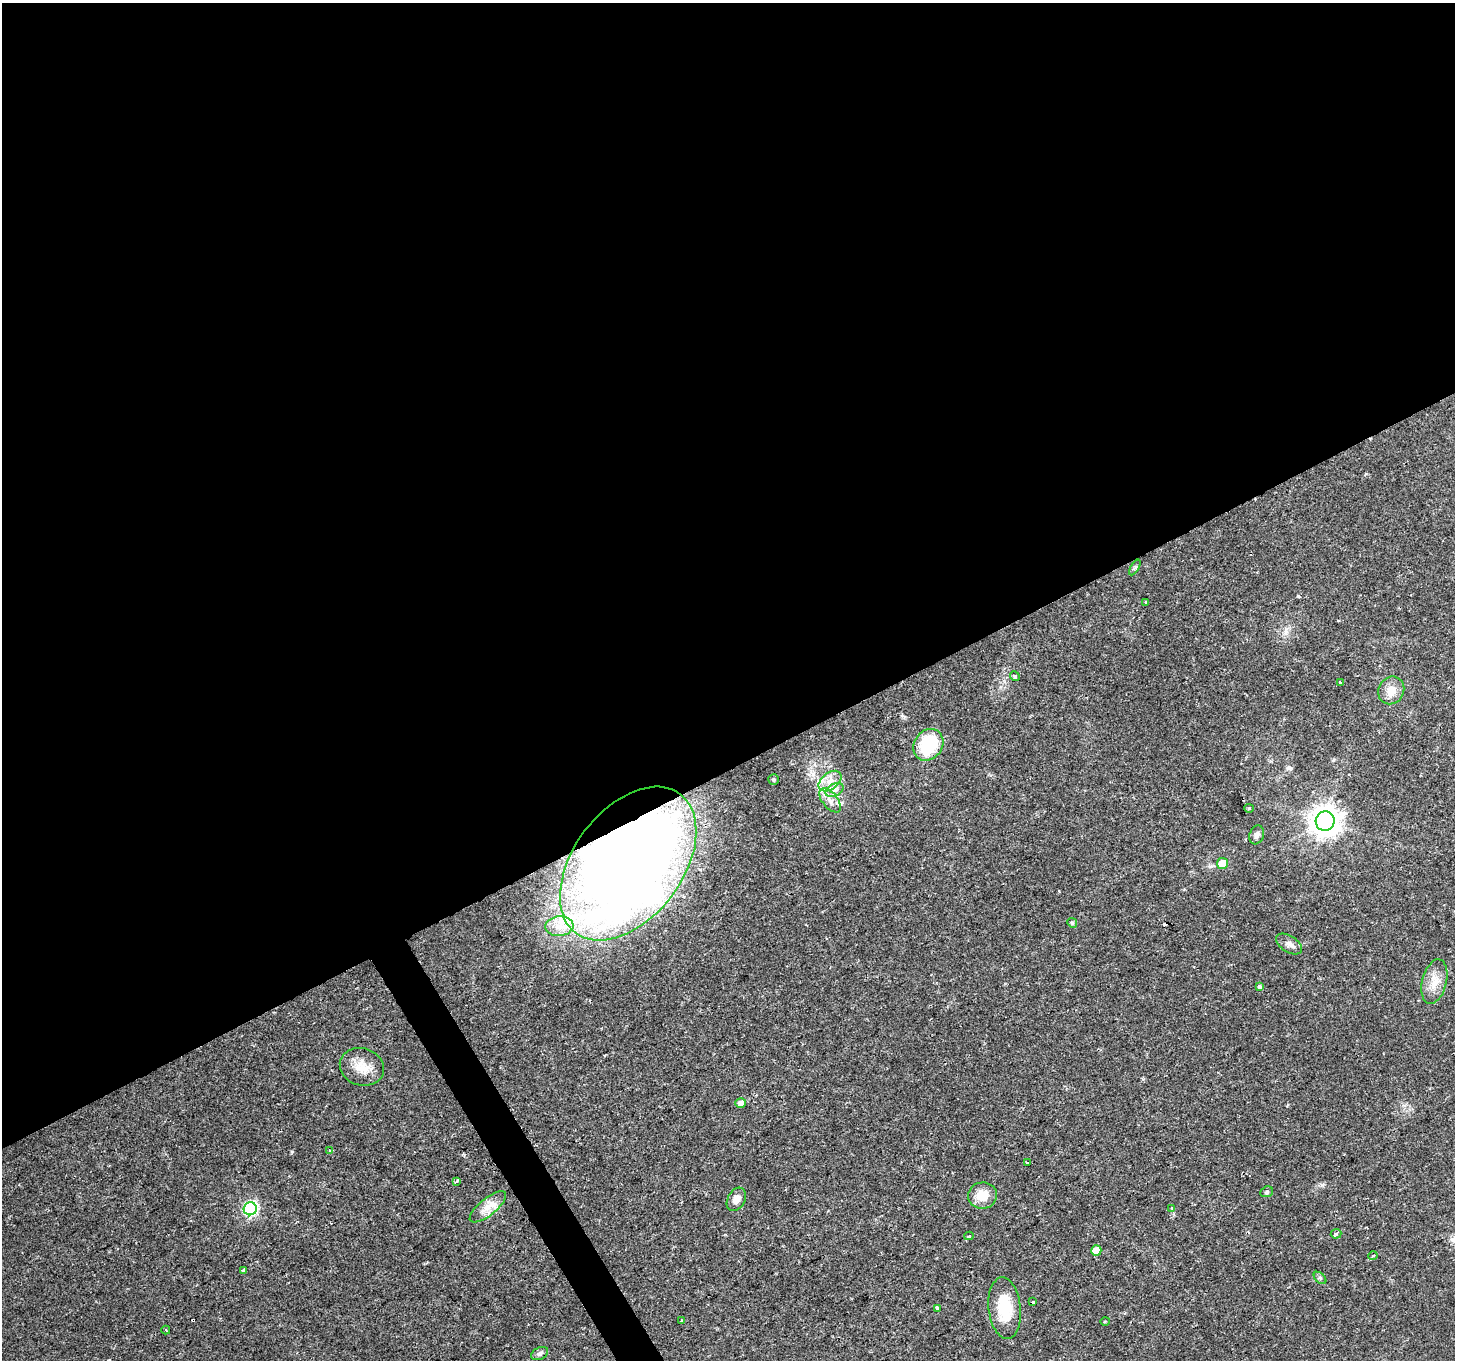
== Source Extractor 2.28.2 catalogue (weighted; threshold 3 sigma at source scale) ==
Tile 2 of 4 x 4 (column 2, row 1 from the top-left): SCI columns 1454-2906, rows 4184-5541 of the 5817 x 5709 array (HDU 1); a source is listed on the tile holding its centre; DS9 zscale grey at full resolution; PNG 1457 x 1362 px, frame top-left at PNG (2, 3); each listed source drawn as its Kron ellipse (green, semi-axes under 4 px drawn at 4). Shown black and unused: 58% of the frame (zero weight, under 2 of 3 exposures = <1% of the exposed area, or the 3 px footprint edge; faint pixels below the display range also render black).
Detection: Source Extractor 2.28.2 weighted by HDU 2 'WHT'; one run over the whole footprint, this tile lists its part. Background 0.0332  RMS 0.0032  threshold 0.0143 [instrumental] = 3 sigma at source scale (4.5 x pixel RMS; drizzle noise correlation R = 1.50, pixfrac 1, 0.0396/0.0396 arcsec/px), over >= 5 px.
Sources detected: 51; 3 cosmic-ray / hot-pixel residue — neither listed nor drawn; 4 inside a brighter listed object's ellipse — not listed separately; the other 44 listed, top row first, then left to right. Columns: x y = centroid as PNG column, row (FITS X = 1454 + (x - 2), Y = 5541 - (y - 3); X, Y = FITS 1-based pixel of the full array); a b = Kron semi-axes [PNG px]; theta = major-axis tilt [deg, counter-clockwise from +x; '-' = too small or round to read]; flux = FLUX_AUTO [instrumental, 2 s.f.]
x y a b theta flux
1135 568 9 4 59 0.57
1146 602 3 3 - 0.48
1015 676 5 4 - 0.47
1340 682 4 3 - 0.56
1391 690 14 12 60 4.2
928 745 17 14 53 17
774 779 5 5 - 0.56
830 781 13 8 38 3
834 790 9 6 28 1.4
830 800 14 7 -51 2.5
1249 808 4 4 - 0.34
1325 821 10 9 - 440
1257 835 10 7 69 1.3
1222 863 6 5 - 4.4
628 864 87 54 53 440
1072 923 5 4 - 0.47
559 926 14 10 5 3.5
1289 944 14 8 -32 1.7
1434 982 23 12 76 4.5
1260 987 3 3 - 0.79
362 1067 22 18 -18 5.8
741 1103 5 5 - 1.7
330 1151 3 3 - 1.2
1027 1163 3 3 - 1.4
457 1181 4 3 - 0.53
1267 1192 6 5 - 0.62
983 1195 14 13 - 5.1
736 1199 12 8 61 2.3
488 1207 22 8 39 3.8
1172 1208 4 4 - 0.3
250 1209 6 6 - 50
1336 1234 5 5 - 0.48
969 1236 4 4 - 0.46
1096 1251 5 5 - 3.3
1373 1256 5 3 - 0.29
243 1270 3 3 - 0.81
1320 1278 7 4 -44 0.61
1033 1302 3 3 - 0.31
937 1308 4 3 - 2.2
1005 1308 31 16 -84 11
682 1321 3 3 - 0.51
1105 1321 5 3 - 0.31
166 1330 4 2 - 0.33
540 1354 9 6 26 1
Overlapping masked pixels (flux is a lower limit): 1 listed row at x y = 628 864
Unlisted compact peaks at least as high as the median listed source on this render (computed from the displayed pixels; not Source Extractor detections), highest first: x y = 292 1152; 1322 1185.